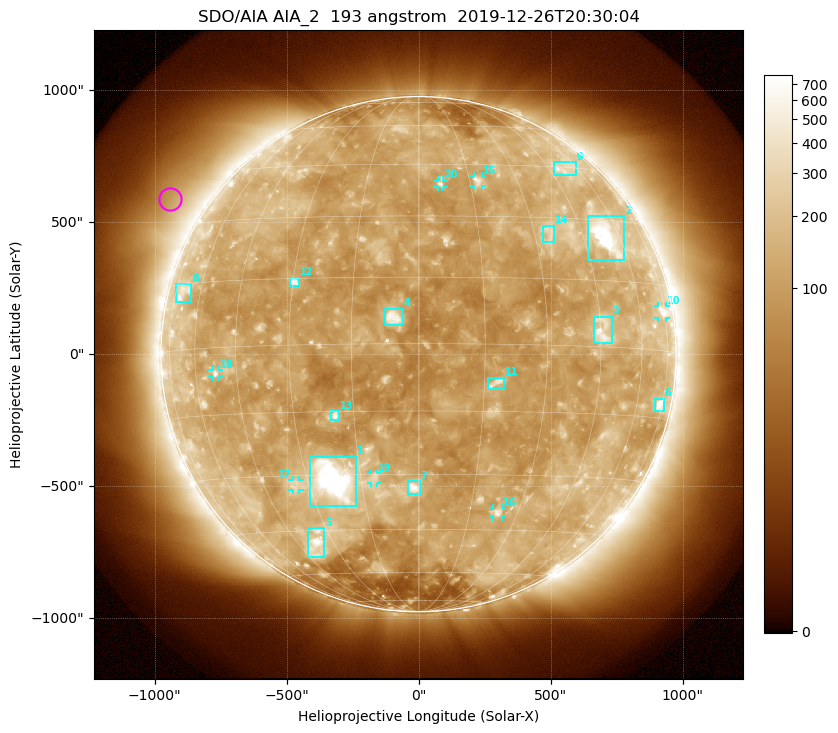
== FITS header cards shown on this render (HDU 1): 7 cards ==
TELESCOP= 'SDO/AIA'
INSTRUME= 'AIA_2'
WAVELNTH=                  193
WAVEUNIT= 'angstrom'
DATE-OBS= '2019-12-26T20:30:04.84'
CTYPE1  = 'HPLN-TAN'
CTYPE2  = 'HPLT-TAN'

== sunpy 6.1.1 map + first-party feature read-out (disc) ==
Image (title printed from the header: SDO/AIA AIA_2  193 angstrom  2019-12-26T20:30:04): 1024 x 1024 px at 2.4 arcsec/px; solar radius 976 arcsec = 407 px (full disc in frame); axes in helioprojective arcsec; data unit not stated in the header (colour bar unlabelled)
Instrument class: DISC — disc imager (sunpy class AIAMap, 193 A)
Bright regions (active regions / flare kernels): reference = the median radial profile (limb darkening/brightening removed); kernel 9 px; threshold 5 sigma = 170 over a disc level ~118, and >= 1.15x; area >= 12 px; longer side >= 10 px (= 24 arcsec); searched inside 0.97 R_sun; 26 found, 20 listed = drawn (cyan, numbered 1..; 7 of them under ~33 arcsec drawn as corner ticks so the feature stays visible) (cap 20 boxes per figure: the strongest are kept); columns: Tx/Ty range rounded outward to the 5 arcsec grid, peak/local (2 s.f.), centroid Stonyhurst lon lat
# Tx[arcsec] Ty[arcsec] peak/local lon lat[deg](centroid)
1 -415..-235 -575..-385 19 -23 -31
2 640..780 355..525 9.1 +54 +26
3 665..735 40..145 5.5 +46 +4
4 -130..-60 110..175 7.1 -6 +6
5 -420..-355 -770..-660 5.4 -37 -49
6 895..930 -215..-165 7.2 +73 -12
7 -40..5 -530..-480 6.8 -1 -33
8 -920..-860 200..265 3.1 -69 +13
9 510..595 680..730 3.4 +52 +45
10 905..935 135..185 4.1 +73 +9
11 265..325 -135..-85 4.6 +18 -9
12 -490..-450 255..290 6 -29 +14
13 -335..-300 -250..-215 6.2 -20 -16
14 470..510 425..490 2.8 +34 +26
15 205..240 635..675 3.9 +17 +40
16 280..315 -615..-580 4.4 +24 -40
17 -480..-450 -515..-475 2.8 -34 -32
18 -780..-755 -90..-60 3.7 -52 -6
19 -180..-155 -490..-450 3.3 -11 -31
20 70..95 630..660 4 +6 +39
Off-limb structures (1.02-1.3 R_sun): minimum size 162 px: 5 found; the strongest spans PA ~35..80 deg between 1.05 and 1.3 R_sun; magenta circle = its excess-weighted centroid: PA ~60 deg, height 1.14 R_sun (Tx ~-940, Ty ~590 arcsec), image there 2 x the reference